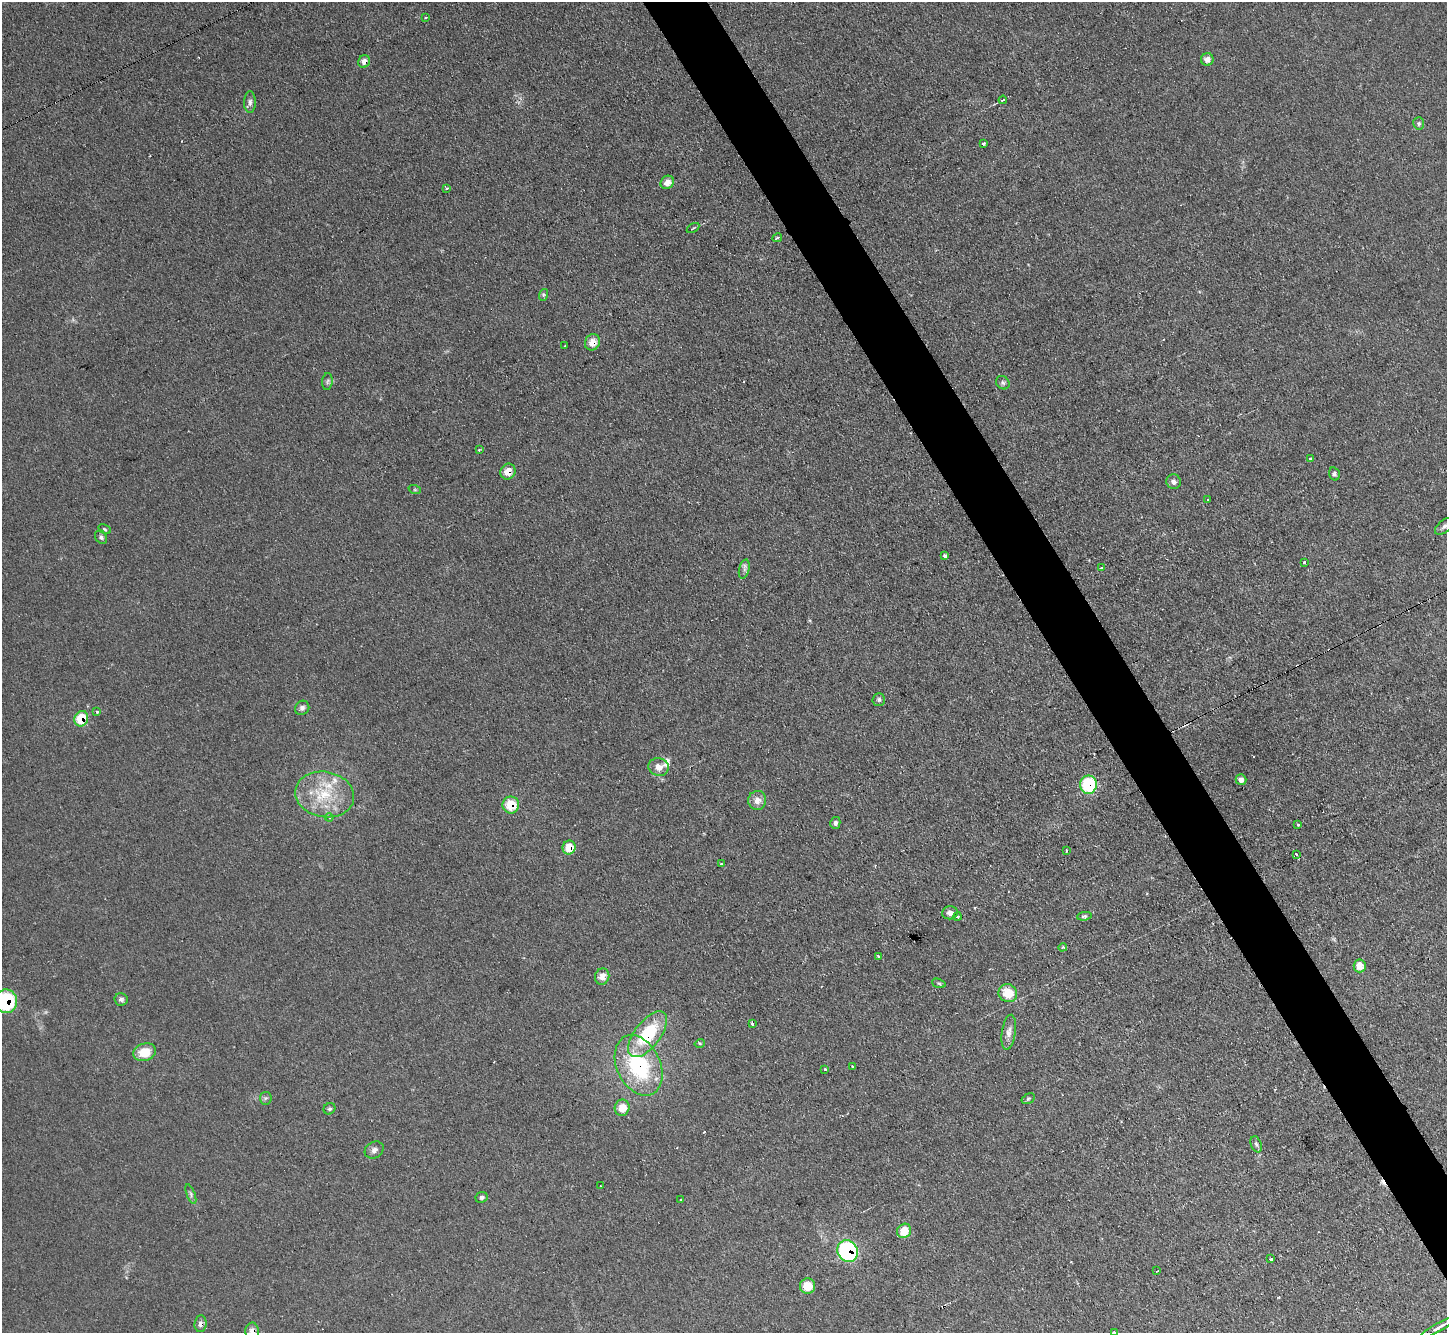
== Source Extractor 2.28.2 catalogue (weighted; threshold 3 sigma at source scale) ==
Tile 6 of 4 x 4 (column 2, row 2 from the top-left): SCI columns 1447-2891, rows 2818-4148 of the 5782 x 5770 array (HDU 1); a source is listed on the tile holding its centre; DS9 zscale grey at full resolution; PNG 1449 x 1335 px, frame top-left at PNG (2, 2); each listed source drawn as its Kron ellipse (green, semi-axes under 4 px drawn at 4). Shown black and unused: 4% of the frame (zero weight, under 2 of 3 exposures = <1% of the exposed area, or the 3 px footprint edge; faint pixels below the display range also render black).
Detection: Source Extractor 2.28.2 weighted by HDU 2 'WHT'; one run over the whole footprint, this tile lists its part. Background 0.0986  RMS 0.0077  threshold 0.0349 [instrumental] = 3 sigma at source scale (4.5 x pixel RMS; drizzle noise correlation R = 1.50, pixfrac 1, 0.05/0.05 arcsec/px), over >= 5 px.
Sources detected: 94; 6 cosmic-ray / hot-pixel residue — neither listed nor drawn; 3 inside a brighter listed object's ellipse — not listed separately; the other 85 listed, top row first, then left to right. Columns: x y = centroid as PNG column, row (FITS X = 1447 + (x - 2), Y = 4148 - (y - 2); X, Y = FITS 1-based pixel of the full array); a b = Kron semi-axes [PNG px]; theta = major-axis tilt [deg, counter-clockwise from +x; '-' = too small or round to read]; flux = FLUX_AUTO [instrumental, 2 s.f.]
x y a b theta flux
426 17 3 3 - 1.3
1207 59 6 6 - 5
364 61 6 6 - 4.4
1003 100 4 2 - 0.8
250 102 11 6 90 2.8
1419 123 6 5 - 1.4
984 143 3 3 - 2.9
667 182 7 6 - 5.7
447 188 3 3 - 2.7
693 228 7 3 32 0.77
777 238 5 3 - 1.9
543 295 6 4 72 1.2
592 342 8 7 - 8.1
565 346 3 2 - 1.2
327 382 8 5 83 1.9
1003 383 7 6 - 1.8
479 450 2 2 - 0.67
1311 459 4 3 - 1.5
508 472 8 7 - 8.6
1334 474 7 5 -74 1.8
1173 482 7 7 - 3.1
415 490 6 4 -18 1
1207 500 3 2 - 1
1444 526 11 6 39 2.8
104 529 6 4 -28 1.1
101 537 7 5 -55 1.8
945 556 3 3 - 4
1304 562 3 3 - 1.1
1101 567 2 2 - 1
744 569 10 5 76 2.4
879 700 6 6 - 1.8
302 708 7 7 - 2.9
97 712 3 3 - 1.5
81 719 8 6 67 23
659 767 10 9 - 5.5
1241 780 5 5 - 3.4
1088 785 9 8 - 48
325 794 30 22 -10 36
757 800 9 9 - 6.6
511 805 8 8 - 18
329 817 4 4 - 1.7
835 823 6 5 - 2.3
1298 825 3 3 - 1.8
569 847 7 6 - 15
1067 850 3 2 - 0.84
1296 855 3 3 - 6.4
721 864 3 2 - 0.92
950 913 8 6 11 4
958 916 4 4 - 1.7
1084 916 7 4 7 1.4
1063 947 4 4 - 2
879 957 3 3 - 3.1
1360 966 6 6 - 9.6
602 976 8 7 - 6.2
939 983 7 4 -19 1.1
1008 993 9 9 - 16
121 999 6 6 - 2.1
6 1001 12 11 - 59
752 1023 3 3 - 2.4
1009 1032 17 7 82 5.3
647 1034 27 13 53 46
700 1043 5 3 - 0.84
145 1052 11 8 16 16
639 1065 32 21 -65 69
852 1066 3 2 - 0.86
825 1070 3 3 - 2.1
266 1098 6 6 - 1.4
1028 1099 7 4 30 1.3
622 1108 8 7 - 9.7
329 1109 6 5 - 1.4
1256 1144 8 5 -69 1.8
374 1150 10 8 32 3.3
600 1186 2 2 - 0.87
191 1194 10 4 -69 1.8
482 1197 6 5 - 1.9
681 1199 3 2 - 0.77
904 1231 7 6 - 14
848 1251 11 9 -60 100
1271 1259 4 3 - 5
1157 1271 3 2 - 0.77
807 1286 8 7 - 13
200 1324 8 6 84 3.2
1439 1327 23 4 29 5.2
252 1331 8 7 - 4.2
1114 1332 4 3 - 0.75
Overlapping masked pixels (flux is a lower limit): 13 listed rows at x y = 364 61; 592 342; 508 472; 81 719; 1088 785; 511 805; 569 847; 6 1001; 647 1034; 639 1065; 848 1251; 200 1324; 252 1331
Isophote crosses this tile's border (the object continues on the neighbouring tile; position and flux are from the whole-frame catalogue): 5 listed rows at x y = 1444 526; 6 1001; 1439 1327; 252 1331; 1114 1332